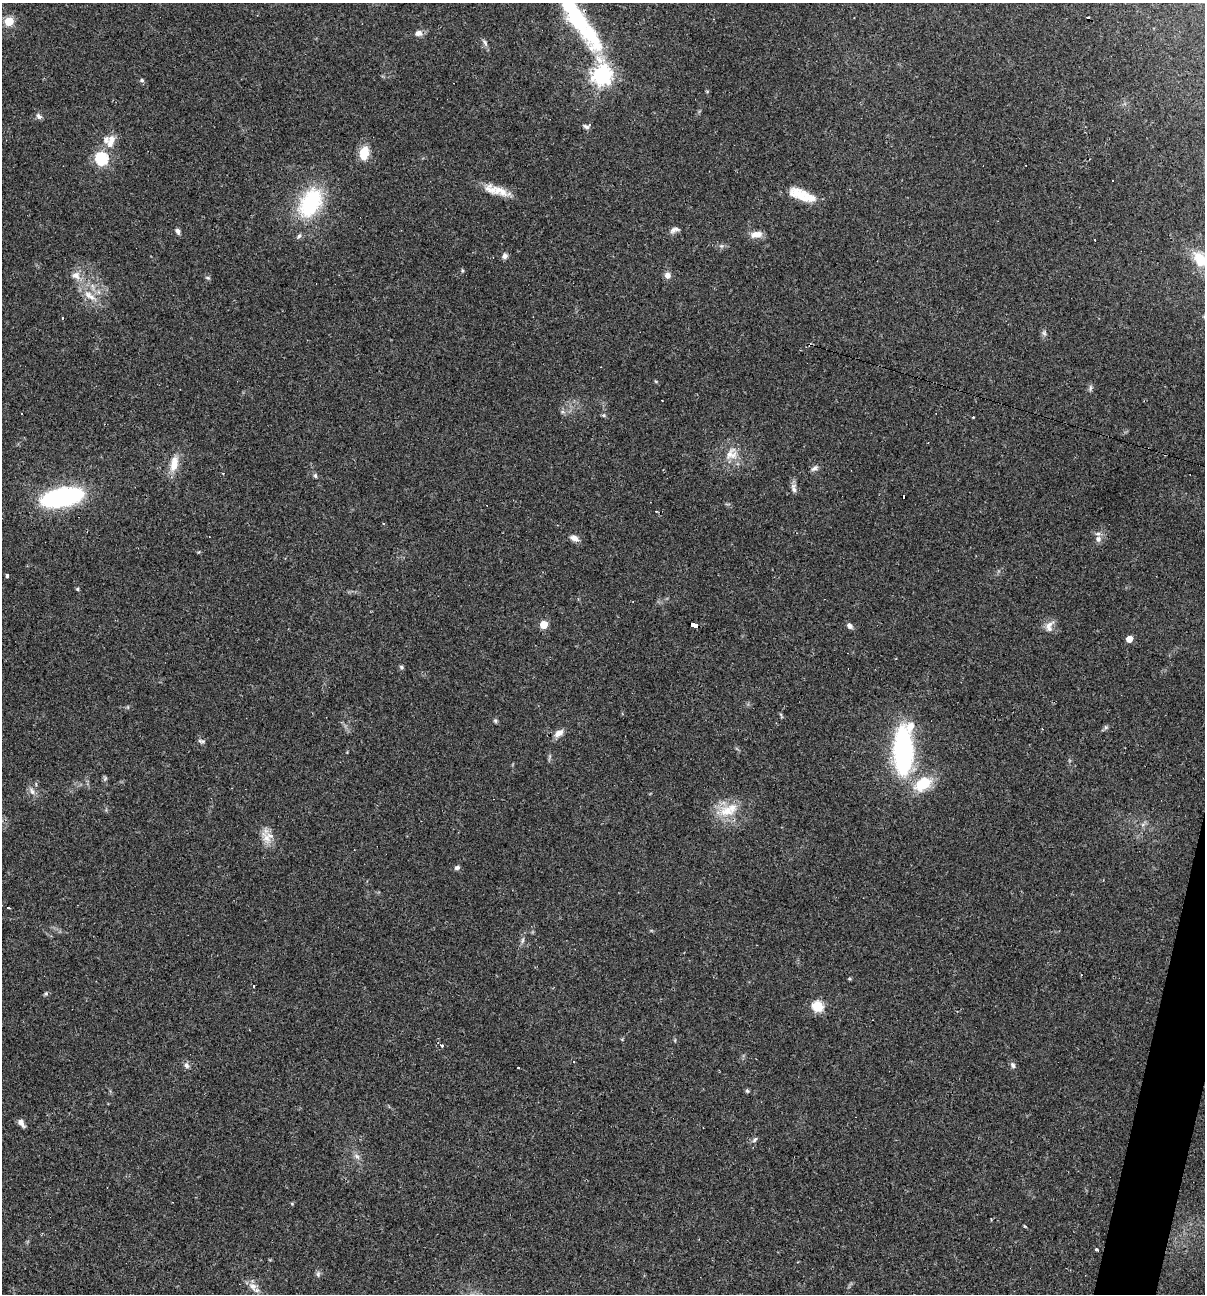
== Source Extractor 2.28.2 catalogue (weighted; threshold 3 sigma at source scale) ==
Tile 6 of 4 x 4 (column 2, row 2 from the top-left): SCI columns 1452-2654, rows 2583-3874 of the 5184 x 5165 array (HDU 1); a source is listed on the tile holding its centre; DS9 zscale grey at full resolution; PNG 1207 x 1296 px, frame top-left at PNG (2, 3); no overlay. Shown black and unused: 1% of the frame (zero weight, under 2 of 3 exposures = <1% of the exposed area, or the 3 px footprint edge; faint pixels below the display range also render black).
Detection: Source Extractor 2.28.2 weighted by HDU 2 'WHT'; one run over the whole footprint, this tile lists its part. Background 0.0493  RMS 0.005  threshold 0.0227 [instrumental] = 3 sigma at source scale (4.5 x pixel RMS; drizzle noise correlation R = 1.50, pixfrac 1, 0.05/0.05 arcsec/px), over >= 5 px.
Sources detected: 90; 10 cosmic-ray / hot-pixel residue — not listed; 7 inside a brighter listed object's ellipse — not listed separately; the other 73 listed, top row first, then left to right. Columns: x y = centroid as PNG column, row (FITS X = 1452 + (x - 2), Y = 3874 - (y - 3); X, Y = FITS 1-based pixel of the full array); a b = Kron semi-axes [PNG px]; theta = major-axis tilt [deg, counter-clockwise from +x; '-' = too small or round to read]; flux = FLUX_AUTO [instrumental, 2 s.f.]
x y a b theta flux
576 17 87 20 -59 56
9 21 5 5 - 27
419 33 8 6 -3 2.7
485 42 9 5 -63 1.4
602 75 7 7 - 260
142 80 6 5 - 0.91
707 91 5 3 - 0.46
38 116 8 4 89 1.2
586 127 9 5 -28 1.2
111 141 22 9 71 5.3
364 153 14 9 80 9.5
101 158 6 6 - 55
500 191 27 11 -28 7.4
802 196 29 12 -25 12
310 203 40 23 62 40
674 230 13 7 18 2.2
178 231 7 5 -66 1.4
756 234 16 8 8 4.1
504 256 8 6 34 1.7
1202 260 37 17 -22 21
462 270 5 3 - 0.55
76 275 12 11 - 3.9
667 275 7 7 - 2.6
208 278 7 4 -30 0.78
90 296 22 8 -34 6.5
62 318 3 3 - 0.43
1044 333 8 5 -70 1.2
1090 388 10 4 90 1
731 454 20 17 58 8.7
174 464 21 10 79 7.4
814 468 10 6 33 1.6
315 475 7 5 -75 0.86
793 488 14 6 -69 2.2
62 497 28 11 11 130
574 538 12 7 -25 2.7
1098 539 9 7 -87 2.3
7 576 4 3 - 1.6
77 589 4 4 - 0.66
544 625 5 5 - 15
694 625 7 4 -18 48
1049 625 15 7 39 3.1
850 626 8 6 -46 1.9
1129 639 5 4 - 7.4
401 667 6 5 - 0.82
495 721 6 5 - 0.84
910 726 11 10 - 5.2
1106 727 6 5 - 0.93
559 733 10 7 32 3.7
202 741 10 5 -9 1.1
903 751 26 10 -89 170
105 779 6 5 - 0.84
36 784 5 5 - 0.76
923 784 21 14 33 16
32 791 11 5 -65 2.1
727 811 24 15 -2 12
267 838 20 10 -58 5.8
457 868 7 6 - 1.3
8 908 4 2 - 0.82
522 940 8 4 81 1.2
1081 975 2 2 - 0.36
46 994 7 4 0 0.75
818 1006 5 5 - 45
442 1045 4 3 - 1.1
186 1065 9 6 -67 1.7
1013 1065 8 6 -61 1.5
747 1091 6 4 -67 0.76
21 1123 9 5 -56 2.4
755 1140 8 5 46 1.1
357 1156 10 6 -38 1.8
292 1204 5 3 - 0.46
1096 1250 3 3 - 2.6
318 1274 9 5 82 1.2
253 1286 13 9 -51 3.8
Overlapping masked pixels (flux is a lower limit): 2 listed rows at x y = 576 17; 694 625
Isophote crosses this tile's border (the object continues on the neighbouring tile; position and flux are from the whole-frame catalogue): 2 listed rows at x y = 576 17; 1202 260